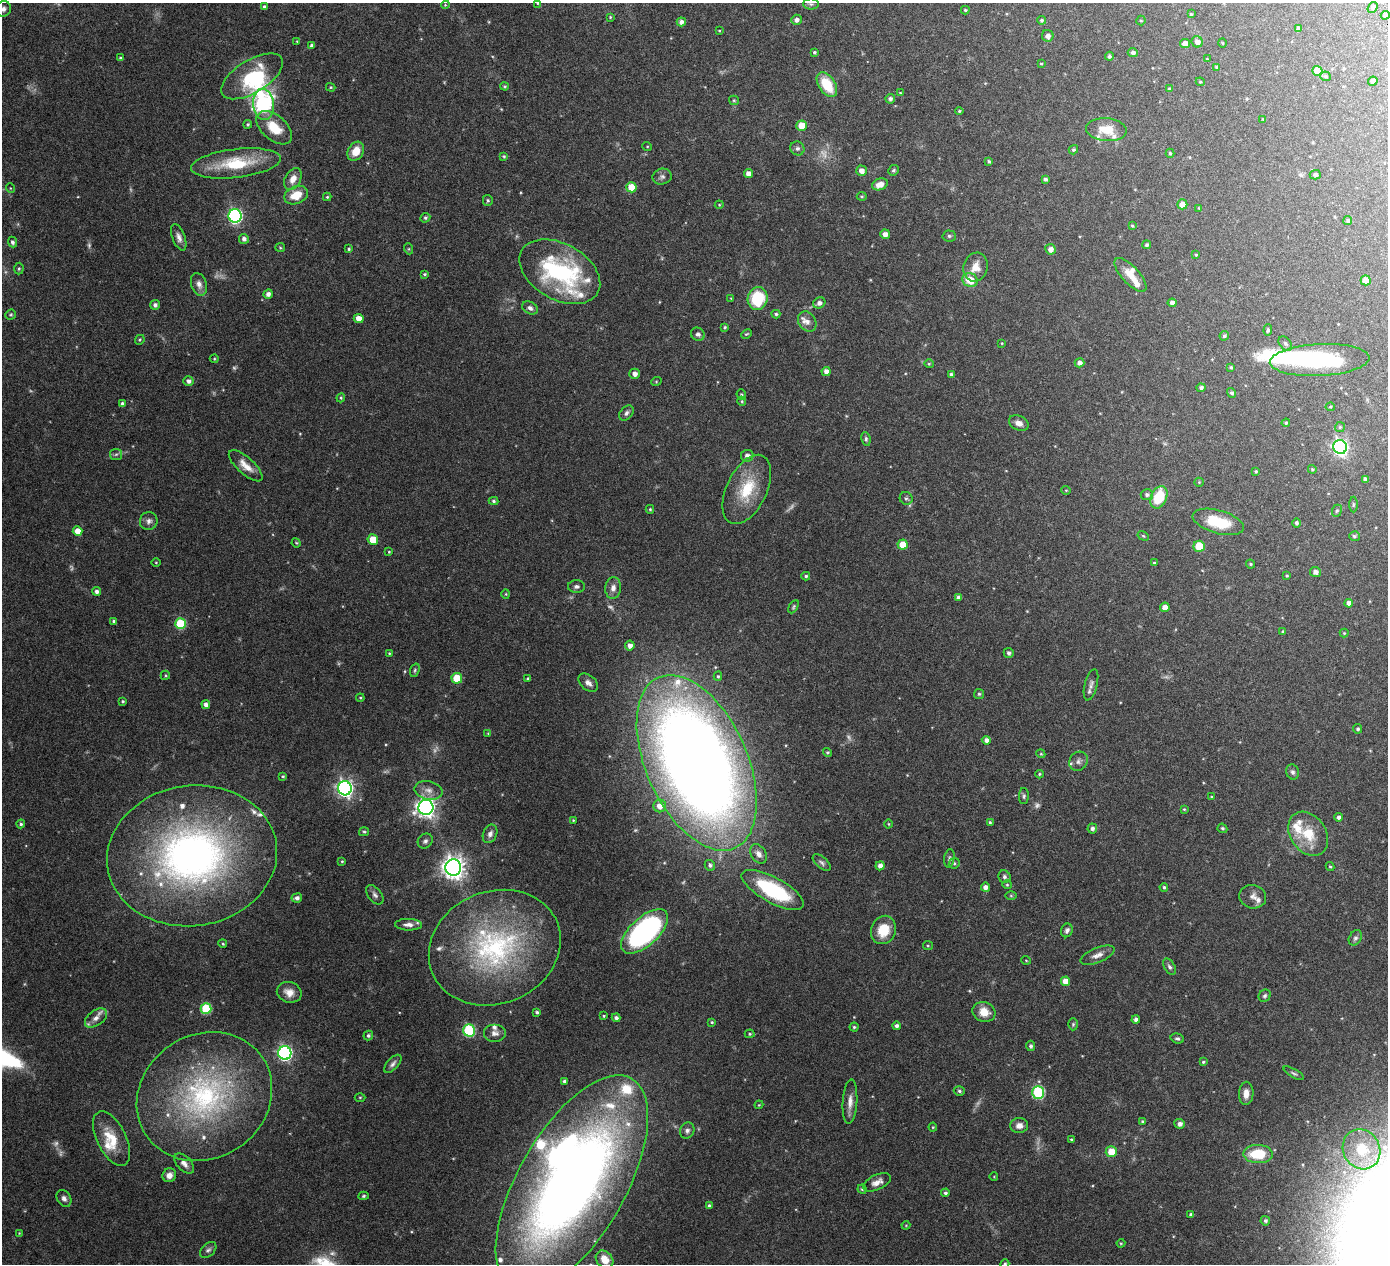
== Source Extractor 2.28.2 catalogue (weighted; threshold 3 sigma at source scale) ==
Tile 10 of 4 x 4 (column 2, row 3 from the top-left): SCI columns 1401-2786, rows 1451-2712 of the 5576 x 5554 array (HDU 1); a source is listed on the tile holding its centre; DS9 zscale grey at full resolution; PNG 1390 x 1266 px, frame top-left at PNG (2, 3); each listed source drawn as its Kron ellipse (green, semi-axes under 4 px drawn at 4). Shown black and unused: <1% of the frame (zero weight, under 3 of 6 exposures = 1% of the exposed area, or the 3 px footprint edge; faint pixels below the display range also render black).
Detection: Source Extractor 2.28.2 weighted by HDU 2 'WHT'; one run over the whole footprint, this tile lists its part. Background 0.0801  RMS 0.0034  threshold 0.0139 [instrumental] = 3 sigma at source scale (4.09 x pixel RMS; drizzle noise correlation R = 1.36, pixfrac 0.8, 0.05/0.05 arcsec/px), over >= 5 px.
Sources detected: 363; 18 too faint to see at this stretch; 5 inside a brighter object's white glare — neither listed nor drawn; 25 inside a brighter listed object's ellipse — not listed separately; the other 315 listed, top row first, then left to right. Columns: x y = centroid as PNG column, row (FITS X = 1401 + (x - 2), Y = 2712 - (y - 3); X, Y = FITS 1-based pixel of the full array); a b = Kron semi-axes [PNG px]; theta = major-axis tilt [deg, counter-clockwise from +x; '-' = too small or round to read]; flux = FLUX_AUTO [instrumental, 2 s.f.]
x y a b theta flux
538 3 4 3 - 0.26
811 4 8 5 -1 0.57
445 5 4 3 - 0.28
264 6 4 4 - 0.44
1373 7 6 4 55 0.46
3 9 8 7 - 1.1
965 10 4 3 - 0.37
1191 14 4 3 - 0.36
1385 15 4 3 - 0.55
610 17 4 3 - 0.28
796 20 5 5 - 1.2
1041 20 4 4 - 0.57
1141 20 5 4 - 0.39
681 22 4 4 - 1.3
1298 29 4 4 - 1.2
719 31 3 3 - 0.24
1048 36 6 6 - 1.4
297 41 4 4 - 0.26
1197 42 6 5 - 1.7
1185 43 5 4 - 1.7
1222 43 4 3 - 0.24
312 46 4 3 - 0.93
814 52 3 3 - 0.4
1133 53 5 4 - 0.98
1109 56 4 4 - 0.73
120 58 4 3 - 0.39
1207 59 4 2 - 0.2
1041 64 4 3 - 0.29
1216 67 4 3 - 0.32
1317 71 5 5 - 4.6
252 76 35 16 31 17
1325 76 5 4 - 0.46
1373 81 5 4 - 0.91
1200 82 4 4 - 0.3
827 85 14 8 -57 7.8
505 86 4 3 - 0.36
331 87 5 4 - 0.34
1169 88 4 4 - 0.34
900 93 4 3 - 0.25
890 99 5 5 - 0.92
734 100 5 4 - 0.36
263 104 16 10 -85 56
959 111 4 4 - 0.35
1263 119 3 3 - 0.23
248 124 4 4 - 0.47
801 126 5 5 - 4.9
274 128 21 12 -41 7.6
1106 130 20 11 -5 5.8
647 146 5 3 - 0.25
797 148 7 6 - 0.77
1073 150 5 4 - 0.47
356 151 10 7 59 4.4
1170 153 4 3 - 0.48
504 156 3 3 - 0.38
989 161 4 3 - 0.44
236 163 45 14 7 16
894 170 5 5 - 0.53
861 171 5 5 - 1.8
748 174 4 4 - 2.1
1315 175 5 5 - 0.61
662 177 10 8 13 1.1
293 179 12 7 62 2.7
1045 179 4 3 - 0.69
880 184 8 5 21 2.4
631 187 5 5 - 5.7
10 188 5 3 - 0.24
296 195 12 8 23 5.4
862 196 5 3 - 0.34
327 197 4 4 - 0.35
488 200 5 5 - 0.5
1182 204 5 5 - 3.4
719 205 4 4 - 0.29
1199 208 4 4 - 0.28
235 216 7 6 - 62
425 218 5 4 - 0.47
1348 221 4 4 - 0.57
1132 226 4 3 - 0.3
885 234 5 5 - 1.7
949 236 6 5 - 0.61
179 237 14 6 -69 1.6
244 239 5 5 - 1
12 242 5 4 - 0.75
1147 245 4 4 - 0.62
280 247 5 4 - 0.32
349 249 4 4 - 0.46
409 249 5 3 - 0.34
1051 249 5 5 - 1.6
1196 255 3 3 - 0.32
976 267 14 12 71 3.7
19 269 6 4 87 0.45
560 272 43 28 -29 42
424 274 3 3 - 0.45
1131 275 21 8 -48 4
970 280 8 7 - 5.7
1366 280 5 5 - 3.8
199 284 12 7 -71 1.6
268 294 4 4 - 1.3
731 298 4 4 - 0.25
758 298 11 10 - 14
819 303 6 5 - 1.5
1172 303 4 4 - 1.3
155 305 5 5 - 0.93
530 308 8 6 -27 1
776 314 4 3 - 0.5
11 315 5 4 - 0.39
359 318 5 4 - 2.6
807 321 11 8 -55 1.7
725 327 4 4 - 0.38
1268 330 6 4 88 0.48
698 334 7 6 - 0.96
746 334 6 3 26 0.32
1224 336 5 4 - 0.54
140 340 5 4 - 0.37
1002 343 3 3 - 0.22
1285 344 8 5 -51 0.72
214 359 4 4 - 0.3
1320 360 50 16 3 34
1079 363 5 4 - 1.3
929 364 4 4 - 0.34
1231 367 4 4 - 0.52
826 371 4 4 - 1.5
635 374 5 5 - 1.6
951 374 4 3 - 0.76
188 381 5 5 - 1.1
656 382 5 3 - 0.26
1201 388 4 4 - 0.78
1232 393 5 4 - 0.6
741 395 5 4 - 0.43
341 398 4 4 - 0.35
742 401 5 4 - 0.36
122 404 4 4 - 0.74
1330 407 4 4 - 0.35
626 413 8 6 49 0.9
1019 423 10 7 -26 1.9
1286 423 4 4 - 0.46
1340 427 5 5 - 0.45
866 439 7 4 -82 0.55
1340 447 7 6 - 99
116 454 6 5 - 0.6
747 456 6 6 - 1.5
246 466 21 8 -42 3.4
1312 469 4 4 - 0.41
1256 471 4 4 - 0.47
1365 479 4 3 - 0.77
1199 482 5 4 - 0.35
747 489 37 20 64 13
1066 490 4 4 - 0.28
1147 495 6 5 - 0.87
1159 497 11 8 66 10
906 498 7 6 - 0.61
494 501 5 4 - 0.53
1353 505 8 4 90 0.42
650 509 4 3 - 0.4
1337 511 6 4 67 0.42
149 521 9 8 - 1.3
1218 522 26 11 -16 12
1296 523 5 4 - 0.66
77 531 5 4 - 2.7
1143 536 6 4 -30 0.34
1354 536 5 5 - 0.56
373 540 5 5 - 6
296 543 5 4 - 0.31
903 545 5 5 - 5.1
1199 546 5 5 - 8
389 552 3 3 - 0.28
156 562 5 3 - 0.26
1154 563 4 4 - 0.34
1251 564 4 3 - 0.39
1315 572 5 5 - 1.1
806 576 4 3 - 0.58
1287 576 3 3 - 0.36
576 586 8 6 0 0.82
613 588 11 8 85 1.9
97 591 4 4 - 0.98
506 594 4 4 - 0.28
958 597 4 4 - 0.92
1349 603 4 4 - 1.6
793 607 7 4 62 0.47
1165 607 5 4 - 2.2
114 621 4 3 - 0.59
180 623 5 5 - 15
1283 631 4 3 - 0.32
1344 633 4 4 - 0.33
630 646 5 5 - 1.6
389 653 3 2 - 0.25
1009 653 5 5 - 0.76
415 670 7 4 73 0.48
165 675 4 4 - 0.34
718 676 4 4 - 0.43
457 678 5 5 - 7.9
528 678 3 3 - 0.35
588 683 11 7 -40 1.4
1091 685 16 6 75 1.4
979 694 5 5 - 0.45
360 698 4 4 - 0.29
123 701 3 3 - 0.41
206 705 4 4 - 1.4
1358 729 5 4 - 0.67
488 733 4 4 - 0.27
986 740 4 4 - 1.3
827 752 4 4 - 0.53
1041 754 4 3 - 0.3
1078 761 10 8 51 1.4
697 763 93 50 -66 510
1292 772 8 6 -71 0.84
1039 774 4 3 - 0.36
283 776 4 3 - 0.38
345 788 7 7 - 110
429 790 14 9 -12 2.2
1024 796 8 5 89 0.61
1211 797 3 3 - 0.25
660 806 6 6 - 2.6
426 807 7 7 - 170
1184 809 4 3 - 0.29
1339 817 4 4 - 0.99
573 820 3 3 - 0.26
990 822 4 3 - 0.44
21 824 4 4 - 0.55
888 824 4 3 - 0.26
1092 828 5 5 - 0.98
1222 828 5 4 - 0.54
364 832 5 4 - 0.42
490 834 10 7 67 1.5
1308 834 24 17 -55 8.5
425 841 8 7 - 0.87
759 854 10 7 -56 1.7
192 856 85 70 8 140
949 858 9 5 79 0.7
342 861 4 3 - 0.33
822 862 11 5 -41 0.88
954 863 6 5 - 0.5
710 865 5 5 - 0.77
880 866 4 4 - 1.6
1330 867 4 3 - 0.33
453 868 8 8 - 250
1004 877 6 6 - 0.67
1007 885 4 4 - 0.34
985 887 4 4 - 1.5
1164 887 4 4 - 0.51
772 890 35 12 -29 26
375 895 11 6 -51 1
1011 896 6 4 -1 0.35
1253 897 13 11 -15 1.8
297 898 5 4 - 1.2
408 925 13 6 -1 1.6
883 930 14 12 68 7
1067 930 7 5 67 0.93
645 931 29 14 42 72
1355 938 8 6 60 0.76
223 944 4 3 - 0.3
928 946 5 4 - 0.36
495 948 67 56 22 57
1097 955 18 7 22 2.1
1026 960 5 3 - 0.24
1170 967 9 5 -58 0.78
1065 981 4 4 - 3.3
289 992 12 10 -20 2.7
1265 996 6 5 - 0.63
206 1009 5 5 - 17
537 1012 4 3 - 0.55
984 1012 11 9 -18 4.1
604 1016 3 2 - 0.32
96 1018 12 7 36 2.1
616 1018 4 4 - 0.88
1136 1020 4 4 - 1.1
712 1022 4 3 - 0.33
1073 1024 6 5 - 0.43
896 1026 4 4 - 0.83
854 1027 4 4 - 0.42
469 1030 6 6 - 27
495 1033 11 9 0 1.5
750 1034 5 4 - 0.34
368 1035 5 4 - 0.64
1177 1039 7 5 -16 0.57
1031 1046 5 4 - 0.69
285 1053 7 6 - 64
1203 1062 4 4 - 0.39
393 1064 11 5 47 1
1294 1073 11 4 -30 0.65
564 1081 3 3 - 0.52
959 1091 6 4 -18 0.56
1038 1092 6 6 - 27
1246 1093 11 7 88 2.3
204 1097 70 62 34 68
360 1097 5 3 - 0.28
850 1102 22 7 87 2.5
759 1105 4 3 - 0.27
1143 1121 3 3 - 0.49
1180 1124 5 5 - 1.1
1019 1125 9 7 5 1.9
933 1127 4 4 - 0.31
687 1130 8 7 - 1
111 1139 29 14 -64 8.3
1071 1139 4 3 - 0.3
1361 1149 20 18 -60 9
1111 1152 5 5 - 4.9
1258 1154 15 9 -1 9.1
184 1164 12 7 -46 1.7
169 1175 7 6 - 1.8
994 1177 4 3 - 0.2
877 1182 15 7 25 2.1
572 1184 121 53 60 340
862 1189 4 4 - 0.35
945 1193 4 4 - 0.62
364 1196 5 4 - 0.46
64 1198 9 6 -59 1.1
709 1205 4 4 - 0.53
1191 1215 4 4 - 0.95
1265 1221 5 4 - 0.63
906 1225 4 4 - 0.27
19 1233 3 3 - 0.22
1121 1243 4 4 - 0.28
208 1250 9 6 42 0.9
604 1260 10 7 -49 4
1005 1264 4 4 - 0.45
Isophote crosses this tile's border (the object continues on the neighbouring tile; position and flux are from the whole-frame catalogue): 4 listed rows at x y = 538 3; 3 9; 572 1184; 1005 1264